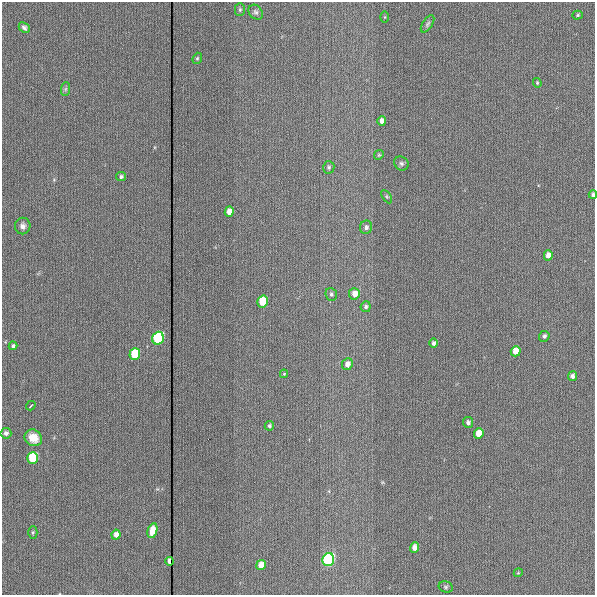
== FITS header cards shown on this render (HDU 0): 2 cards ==
NAXIS1  =                  593
NAXIS2  =                  593

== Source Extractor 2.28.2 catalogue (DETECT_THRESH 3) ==
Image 593 x 593 px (HDU 0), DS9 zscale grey, 1 PNG px = 1 image px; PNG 597 x 597 px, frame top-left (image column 1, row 593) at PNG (2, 2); each listed source drawn as its Kron ellipse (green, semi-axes under 4 px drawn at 4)
Background 117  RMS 5.5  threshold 16.6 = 3 sigma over >= 5 px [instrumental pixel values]
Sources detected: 49; all 49 listed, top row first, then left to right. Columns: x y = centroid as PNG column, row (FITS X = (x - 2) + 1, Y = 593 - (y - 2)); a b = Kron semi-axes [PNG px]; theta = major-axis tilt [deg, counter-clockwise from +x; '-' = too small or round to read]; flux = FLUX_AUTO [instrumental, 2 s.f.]
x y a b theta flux
240 10 6 5 - 670
256 12 8 6 -48 900
578 15 5 4 - 540
384 17 5 3 - 330
428 24 9 5 57 790
24 28 6 4 -43 920
197 58 6 4 68 580
537 83 5 4 - 490
65 89 7 4 89 690
382 121 5 4 - 2300
379 155 5 4 - 480
401 163 7 6 - 990
329 167 6 5 - 710
121 177 5 4 - 910
593 195 4 3 - 900
387 197 7 4 -58 590
229 212 5 4 - 3400
23 226 8 8 - 1500
366 227 7 6 - 1300
548 255 5 4 - 3200
331 294 6 5 - 900
354 294 6 5 - 3600
263 302 6 5 - 13000
366 307 5 5 - 1200
544 336 5 5 - 960
158 338 6 5 - 65000
433 343 5 4 - 1100
13 346 4 4 - 900
516 351 5 5 - 4800
135 354 6 5 - 15000
347 364 6 5 - 2300
284 374 4 4 - 380
573 376 5 4 - 1400
31 406 5 2 - 650
468 422 5 5 - 1200
269 426 5 4 - 870
6 433 5 5 - 1100
479 433 5 5 - 5100
33 438 9 8 - 4500
33 458 6 5 - 21000
152 531 7 4 74 5200
33 532 6 4 90 540
116 535 5 4 - 2400
414 548 5 4 - 3000
328 560 6 5 - 87000
169 561 4 3 - 1500
261 565 5 4 - 3900
518 573 4 3 - 310
446 587 7 5 -15 760
At the frame edge (FLAGS 8, measured only in part): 1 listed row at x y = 593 195